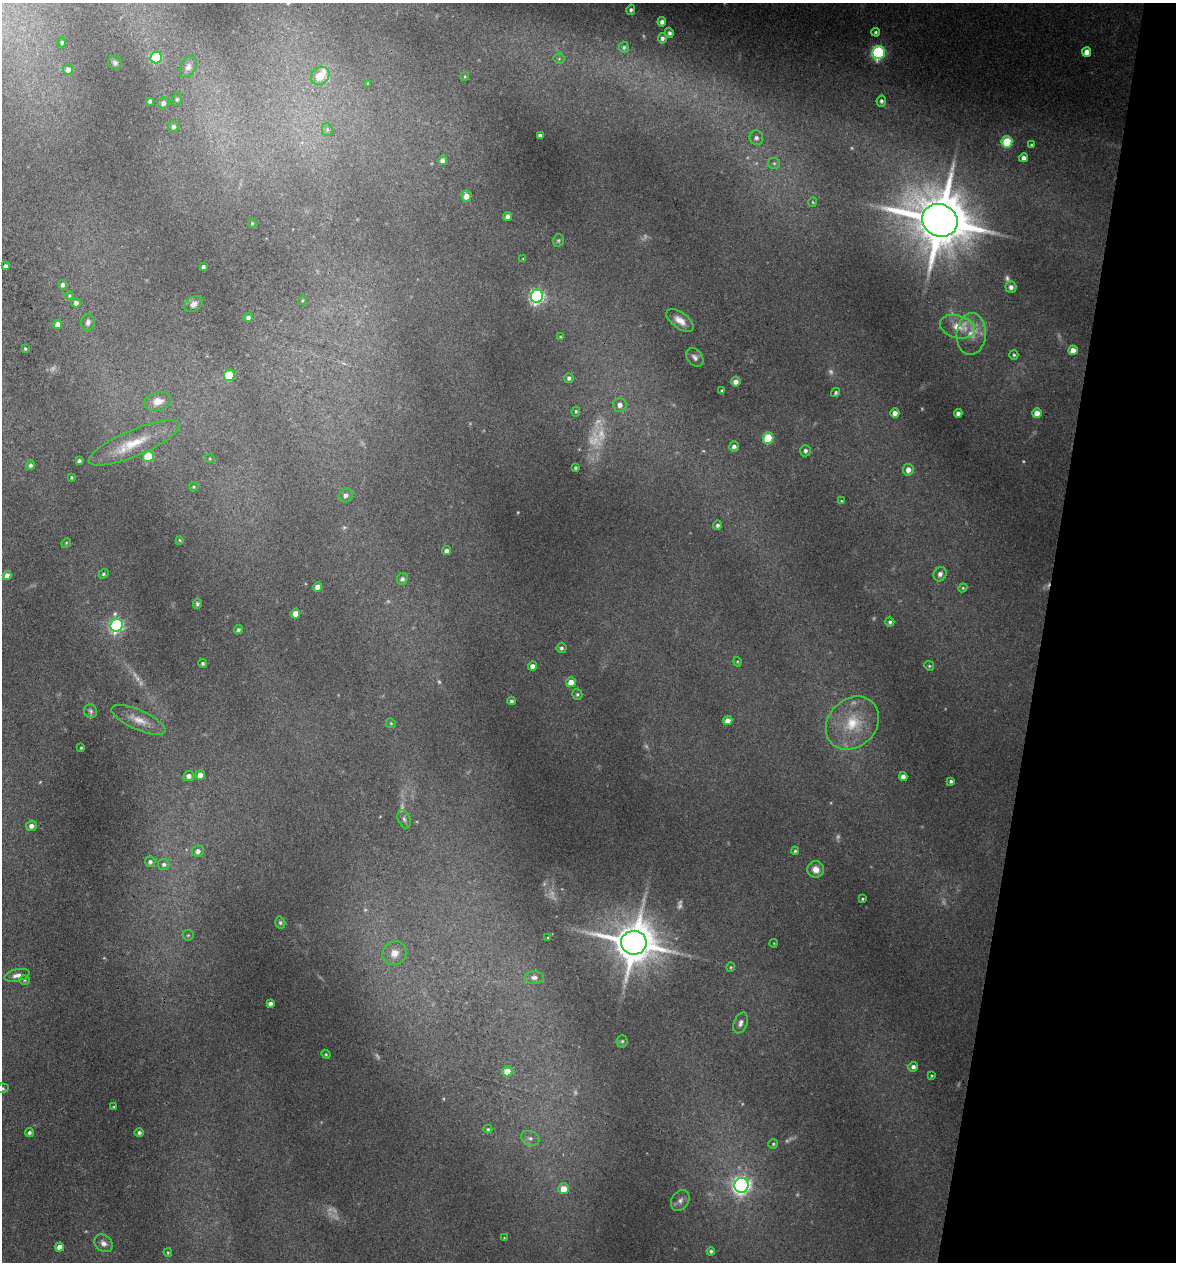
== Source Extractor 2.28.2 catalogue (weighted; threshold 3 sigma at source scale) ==
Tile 8 of 4 x 4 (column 4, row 2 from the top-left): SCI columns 3651-4824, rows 2530-3789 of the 5073 x 5061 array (HDU 1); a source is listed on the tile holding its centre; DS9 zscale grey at full resolution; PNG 1178 x 1264 px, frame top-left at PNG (2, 3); each listed source drawn as its Kron ellipse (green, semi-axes under 4 px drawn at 4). Shown black and unused: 11% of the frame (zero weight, under 3 of 4 exposures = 1% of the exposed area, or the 3 px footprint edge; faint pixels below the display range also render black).
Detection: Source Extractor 2.28.2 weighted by HDU 2 'WHT'; one run over the whole footprint, this tile lists its part. Background 0.122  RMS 0.0083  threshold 0.0373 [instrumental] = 3 sigma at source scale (4.5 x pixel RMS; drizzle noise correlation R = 1.50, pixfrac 1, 0.05/0.05 arcsec/px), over >= 5 px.
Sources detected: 188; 32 too faint to see at this stretch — neither listed nor drawn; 1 inside a brighter listed object's ellipse — not listed separately; the other 155 listed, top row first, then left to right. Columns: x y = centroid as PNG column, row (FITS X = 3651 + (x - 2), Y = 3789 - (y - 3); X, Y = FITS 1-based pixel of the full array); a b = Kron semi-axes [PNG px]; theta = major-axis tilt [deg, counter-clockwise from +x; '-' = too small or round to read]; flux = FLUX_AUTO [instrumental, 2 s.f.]
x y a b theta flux
631 10 5 4 - 2
662 22 5 4 - 3.2
876 32 4 4 - 1.6
669 33 5 4 - 2.3
662 38 5 4 - 2.8
62 42 5 4 - 1.5
624 47 6 5 - 1.7
1087 52 5 4 - 8.1
879 53 6 6 - 180
156 57 6 5 - 46
559 59 5 5 - 1.2
115 63 7 6 - 2
188 67 11 8 62 4.4
68 69 5 5 - 4.3
320 76 10 8 42 23
465 76 4 3 - 0.83
368 83 4 3 - 0.77
177 99 6 5 - 1.5
150 101 4 4 - 1.9
881 101 6 5 - 1.9
163 103 5 5 - 3.9
173 126 6 5 - 2.7
327 129 6 5 - 1.8
540 135 4 4 - 2.3
756 138 7 6 - 2.8
1007 142 6 5 - 46
1031 145 4 4 - 1
1024 158 4 4 - 3.5
442 160 5 4 - 4.2
774 163 6 5 - 1.8
466 196 5 5 - 7.6
813 202 5 3 - 0.86
507 216 4 4 - 3.6
940 220 18 16 -27 6100
252 223 4 4 - 0.92
558 240 6 5 - 1.3
523 259 4 3 - 0.7
5 266 4 3 - 2.4
203 267 4 3 - 2.1
63 285 5 4 - 3.1
1011 287 5 5 - 3.7
69 295 4 4 - 1.1
537 296 7 6 - 240
302 300 4 3 - 0.94
76 303 5 4 - 2.9
193 304 10 7 33 4
248 317 5 4 - 3.3
680 320 16 8 -36 8.1
88 322 8 6 82 3.2
58 324 4 4 - 6.3
957 327 18 11 -16 14
971 334 21 14 86 17
560 337 3 3 - 0.68
25 349 3 3 - 1.1
1073 350 5 5 - 7.9
1014 355 5 4 - 1.3
695 357 10 7 -51 3.5
229 375 6 5 - 46
569 378 5 4 - 2.4
736 382 5 5 - 4.9
722 391 4 3 - 1.4
836 392 5 4 - 1.4
158 401 14 9 13 8.7
620 405 7 6 - 4.6
576 411 5 4 - 1.3
895 413 5 4 - 4.8
958 413 4 4 - 3.2
1037 413 5 5 - 8.2
768 438 5 5 - 32
134 443 49 13 23 28
734 446 5 5 - 3.1
805 451 6 5 - 2.3
148 456 5 5 - 37
210 459 5 3 - 0.78
79 461 4 4 - 1.7
31 465 5 4 - 2.2
576 468 3 3 - 1.5
908 470 6 5 - 5.6
72 477 3 3 - 1
194 487 5 4 - 1
346 495 7 6 - 4.1
841 501 4 3 - 0.71
717 525 4 4 - 1.9
179 540 3 3 - 0.86
66 543 5 4 - 0.93
446 551 4 4 - 2.7
103 574 5 4 - 1.4
940 574 7 6 - 3.7
7 575 4 4 - 5.3
402 579 6 5 - 2.5
318 587 5 4 - 6.9
963 588 4 4 - 0.87
197 604 5 4 - 1.6
295 614 5 4 - 12
890 622 4 4 - 1.7
116 625 6 6 - 190
238 630 4 4 - 1.9
561 648 5 5 - 1.7
738 662 5 3 - 0.77
203 663 4 4 - 1.6
532 666 4 4 - 4.4
929 666 5 4 - 1.1
571 682 5 5 - 8
577 694 5 5 - 1.4
512 701 4 4 - 2.1
91 711 7 6 - 2.1
138 720 29 9 -24 12
728 721 5 4 - 7
391 723 5 4 - 1.1
852 723 29 24 45 35
81 748 3 3 - 0.93
200 775 5 4 - 6
189 776 5 5 - 3.6
903 776 4 4 - 3.7
951 781 4 3 - 1.9
404 819 9 6 -67 2.6
31 826 5 5 - 3.9
198 851 6 5 - 3.2
795 851 4 4 - 1.2
150 862 5 5 - 2.3
164 864 6 5 - 2.3
816 869 8 8 - 6.8
862 899 3 3 - 1
280 923 6 5 - 1.5
188 935 5 5 - 1.2
548 938 3 2 - 0.7
634 943 13 12 - 3400
774 943 4 3 - 0.6
394 953 12 11 - 8.9
731 967 4 4 - 0.9
17 975 13 6 12 4.4
534 977 9 6 1 3.2
24 980 5 4 - 1.2
270 1003 4 4 - 3
741 1023 11 6 69 3.5
622 1041 6 5 - 1.5
326 1054 4 4 - 1.1
913 1067 5 4 - 2.6
507 1071 5 5 - 13
932 1076 3 3 - 0.79
3 1088 6 4 -3 1.2
114 1107 3 3 - 0.81
488 1129 4 4 - 1.1
29 1132 4 4 - 2.1
139 1132 4 4 - 1.9
530 1138 9 7 -25 3.6
773 1144 5 5 - 1.2
741 1185 7 7 - 370
563 1189 5 5 - 13
680 1200 11 8 55 4
504 1238 3 3 - 0.65
103 1243 10 7 -38 4.6
59 1247 4 4 - 5.9
711 1251 4 3 - 1.6
168 1252 4 3 - 0.9
Isophote crosses this tile's border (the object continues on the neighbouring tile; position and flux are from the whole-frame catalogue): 1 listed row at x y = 3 1088